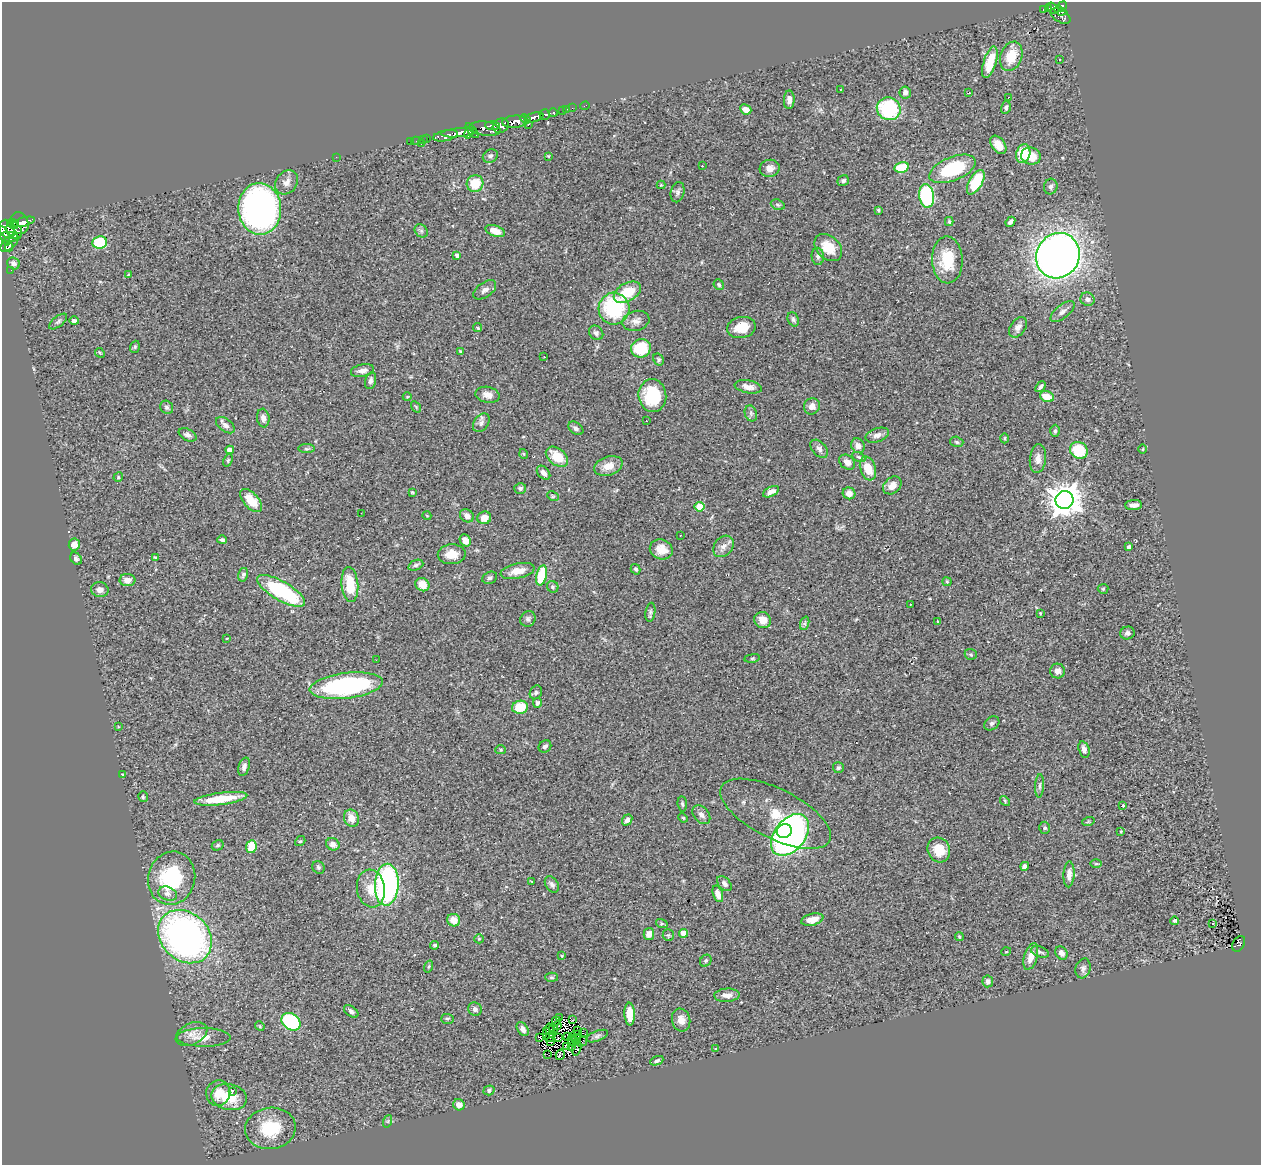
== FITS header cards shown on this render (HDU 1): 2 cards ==
NAXIS1  =                 1259
NAXIS2  =                 1163

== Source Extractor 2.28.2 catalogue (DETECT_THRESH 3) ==
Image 1259 x 1163 px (HDU 1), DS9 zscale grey, 1 PNG px = 1 image px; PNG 1263 x 1167 px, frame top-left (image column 1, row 1163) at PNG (2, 2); each listed source drawn as its Kron ellipse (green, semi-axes under 4 px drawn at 4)
Background 0.604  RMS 0.052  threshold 0.157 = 3 sigma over >= 5 px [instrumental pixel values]
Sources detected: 309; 4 with non-positive FLUX_AUTO (blend fragments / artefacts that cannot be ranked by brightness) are neither listed nor drawn; the other 305 listed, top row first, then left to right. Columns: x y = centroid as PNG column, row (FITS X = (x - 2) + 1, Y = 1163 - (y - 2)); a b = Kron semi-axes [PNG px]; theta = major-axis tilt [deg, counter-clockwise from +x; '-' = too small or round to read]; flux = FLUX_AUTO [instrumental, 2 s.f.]
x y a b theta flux
1062 6 5 4 - 170
1053 8 7 3 -50 110
1043 9 4 3 - 17
1049 9 3 3 - 17
1060 11 6 3 -22 100
1061 16 11 6 -31 170
1011 56 15 10 68 89
1060 60 3 2 - 2.6
990 62 16 6 73 84
840 89 3 2 - 2.8
905 92 6 6 - 12
969 93 3 2 - 3.1
1008 97 3 2 - 3
789 100 9 5 89 18
585 106 5 2 - 7
1006 107 6 5 - 8.7
572 108 2 2 - 5.3
567 109 2 2 - 3.2
746 109 6 5 - 26
889 109 12 11 - 270
562 110 3 3 - 21
553 113 4 3 - 32
545 115 5 5 - 46
534 117 9 4 15 250
526 119 5 3 - 170
515 122 13 6 4 510
528 125 3 3 - 15
492 126 7 4 -3 130
501 126 8 7 - 330
485 129 16 7 -7 290
472 131 9 3 -51 110
459 133 18 4 5 480
469 133 6 3 57 99
445 136 13 5 12 640
427 139 2 2 - 4.9
423 140 3 2 - 13
416 141 4 2 - 10
410 142 3 2 - 3.5
421 144 3 2 - 20
998 145 10 6 -53 42
1023 154 9 7 72 85
490 156 8 6 31 8.7
548 156 3 3 - 2.4
1031 156 10 8 -16 66
336 157 2 2 - 27
702 166 3 2 - 12
902 167 7 5 13 94
770 168 10 8 9 25
952 169 24 11 22 220
843 181 6 5 - 8.4
287 182 13 10 51 24
976 182 13 6 60 140
475 183 8 8 - 79
661 185 4 4 - 3
1051 187 8 6 75 9.7
678 192 10 7 78 12
927 196 12 7 -81 320
778 205 7 5 -19 5.9
260 209 26 21 -87 1400
878 210 3 3 - 5.4
24 222 11 4 15 300
949 222 4 4 - 3.8
1010 222 5 4 - 11
19 223 11 8 -69 690
13 224 6 4 -26 200
7 229 10 7 -65 1000
14 230 9 7 -57 630
421 231 7 6 - 9
495 231 10 5 -19 35
5 236 10 4 -71 520
9 237 9 5 0 550
9 243 11 5 43 210
100 243 7 6 - 160
9 247 4 2 - 200
828 247 16 11 -43 73
457 255 4 4 - 12
818 256 9 6 -85 11
1058 256 23 21 60 2800
947 260 23 15 -88 120
14 263 7 5 -26 13
11 270 2 2 - 2
128 275 4 2 - 2.3
719 285 5 5 - 7.1
485 290 13 7 36 17
627 292 15 9 31 97
1088 299 7 6 - 13
614 308 16 15 - 280
1063 312 14 6 39 18
793 319 7 5 -65 8.4
58 321 11 5 39 8.3
74 321 5 4 - 9.9
636 321 13 10 15 23
741 327 14 10 10 70
1018 327 11 7 55 18
478 328 5 4 - 5.2
596 333 8 6 -43 11
135 347 6 4 70 5.2
641 348 10 9 - 140
461 352 4 3 - 6.1
100 353 5 4 - 3.6
544 356 3 2 - 5.1
659 359 6 5 - 5.6
362 370 12 6 11 18
370 381 9 5 77 11
748 387 14 6 -11 21
1040 387 6 3 48 7.8
487 395 12 8 -11 25
652 395 16 14 -84 180
407 397 4 3 - 2.8
1047 397 7 5 -21 54
812 406 8 8 - 22
167 407 7 6 - 8.8
416 407 6 4 -57 3.8
751 413 8 6 -71 9.7
263 418 9 6 -83 15
646 421 3 2 - 4.5
481 423 10 7 53 13
225 425 11 6 -37 16
576 428 8 5 -36 11
1055 431 6 4 88 6.3
187 435 9 5 -28 13
877 435 12 7 19 18
1005 438 5 3 - 3.7
957 442 7 5 -17 6.2
858 446 7 6 - 20
306 449 8 4 0 6.1
819 449 10 7 -47 13
1143 449 4 3 - 2.9
230 450 4 4 - 31
1079 450 9 8 - 120
524 454 5 3 - 2.8
557 457 12 8 -38 78
859 457 7 4 -27 5.7
1038 459 14 8 83 24
228 460 6 4 66 4.8
847 462 9 6 -40 19
608 466 14 9 19 47
868 468 12 7 -71 62
544 473 8 5 -47 15
118 477 5 4 - 4
892 485 10 8 43 30
520 488 6 5 - 8.9
412 492 4 3 - 4.3
771 492 9 4 27 18
849 493 6 6 - 26
553 496 6 4 -29 4.6
1064 500 9 9 - 6600
251 501 14 7 -47 61
1134 505 8 5 3 17
700 507 5 4 - 110
361 513 2 2 - 1.9
427 516 4 3 - 2.6
467 516 7 6 - 24
484 518 7 6 - 35
680 535 3 2 - 3.2
222 540 5 4 - 7
465 540 6 5 - 25
74 544 6 5 - 30
723 546 12 9 50 22
1129 547 4 3 - 12
661 549 12 9 -19 48
452 554 14 10 3 45
155 558 3 3 - 6
76 559 7 5 -47 9
416 565 8 5 21 7.4
636 569 5 4 - 6.4
518 571 17 7 12 38
243 575 7 5 75 7.1
542 575 10 5 76 130
490 578 8 5 26 8.5
127 580 8 6 1 23
947 582 4 4 - 3.6
350 584 17 8 -84 100
422 585 7 6 - 49
553 587 6 5 - 6.6
1103 589 5 5 - 4.5
100 590 9 7 -13 21
281 591 27 9 -30 340
910 604 2 2 - 2.6
650 612 9 5 81 7.5
1040 613 4 4 - 3.4
528 619 8 7 - 10
763 620 8 8 - 35
937 621 2 2 - 2.4
805 623 7 4 72 7.1
1127 633 7 6 - 12
227 638 3 2 - 1.9
971 654 6 5 - 6
752 658 8 4 8 4.8
376 660 3 2 - 2.8
1058 671 7 7 - 23
346 686 37 12 7 540
536 692 7 5 60 7
537 703 5 4 - 7.9
520 707 8 6 10 93
992 723 8 6 36 10
118 727 3 3 - 3.3
545 746 7 5 36 10
1084 749 8 5 -73 15
501 750 5 4 - 4.7
244 767 9 5 72 14
838 768 5 5 - 6.3
122 774 4 2 - 2.5
1040 786 12 4 87 9.8
143 797 5 4 - 5.2
221 799 26 6 7 120
1005 801 6 3 -48 4
682 804 8 4 -83 6.8
1123 806 3 3 - 7.6
776 814 61 25 -27 230
701 815 10 7 -48 16
352 818 9 7 -64 39
683 818 5 4 - 3.3
627 820 6 4 51 16
1088 822 6 4 19 4
1045 828 6 5 - 6.4
784 831 8 6 30 250
1121 831 4 3 - 2.9
790 835 24 15 51 1100
300 841 5 4 - 4.6
333 844 7 6 - 20
218 845 6 5 - 6.3
251 847 6 5 - 82
939 850 12 11 - 70
1096 864 5 3 - 3.5
1025 866 4 4 - 13
318 867 7 6 - 6.6
1069 874 13 5 88 20
172 878 27 23 74 290
532 881 3 3 - 3.4
552 884 9 6 -55 12
724 884 9 5 -46 9.4
387 885 21 12 87 830
371 888 19 14 -82 61
168 894 9 6 -22 16
718 894 8 5 -72 22
454 920 6 6 - 38
812 920 11 6 14 36
1175 921 4 3 - 4.3
1213 923 3 3 - 47
662 924 6 4 -18 4.8
683 933 4 4 - 59
649 934 6 5 - 23
668 935 6 5 - 5.3
185 937 29 24 -44 1400
959 937 4 4 - 4
479 939 5 4 - 4
1239 944 8 5 60 79
434 945 4 4 - 8.3
1006 952 5 3 - 2.7
1040 952 9 5 -19 8
1061 953 7 5 -57 16
562 956 4 4 - 3.1
1031 957 14 6 73 43
706 961 6 5 - 6.1
429 967 6 3 71 3.7
1083 968 10 7 72 12
551 977 6 4 -2 6.1
988 981 6 5 - 13
727 995 13 6 3 23
475 1009 7 6 - 11
351 1011 8 5 -37 9.1
630 1014 11 5 -87 60
559 1018 3 2 - 7
447 1019 6 5 - 6.4
572 1020 3 2 - 4.3
681 1020 11 9 -75 32
556 1021 4 2 - 0.33
291 1022 10 8 -36 280
260 1026 5 4 - 4.4
558 1026 3 2 - 3.8
554 1028 4 2 - 2.2
523 1029 7 5 -56 17
549 1029 5 2 - 2.8
577 1030 4 2 - 4.9
546 1031 3 2 - 2.9
583 1033 4 2 - 0.2
191 1034 17 10 26 33
577 1034 3 2 - 3.8
552 1035 3 2 - 3.5
597 1036 11 5 22 9.7
204 1037 27 9 0 52
568 1037 4 2 - 3
573 1037 4 2 - 2.9
540 1038 4 2 - 2.9
550 1038 5 2 - 2.9
558 1038 3 2 - 2.8
576 1038 3 2 - 3.7
572 1041 5 2 - 3.9
582 1041 5 2 - 3.2
551 1042 3 3 - 0.088
567 1047 2 2 - 5
571 1047 3 3 - 6.5
577 1048 8 2 76 1.7
715 1048 2 2 - 1.5
547 1054 3 2 - 8.9
560 1055 5 4 - 1.2
657 1061 7 4 23 7.3
489 1090 5 5 - 8.6
232 1092 3 2 - 39
218 1093 13 12 - 55
229 1097 18 13 -12 95
459 1105 6 5 - 25
388 1121 6 4 72 5.1
270 1128 25 20 7 170
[4 non-positive-flux detections neither listed nor drawn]